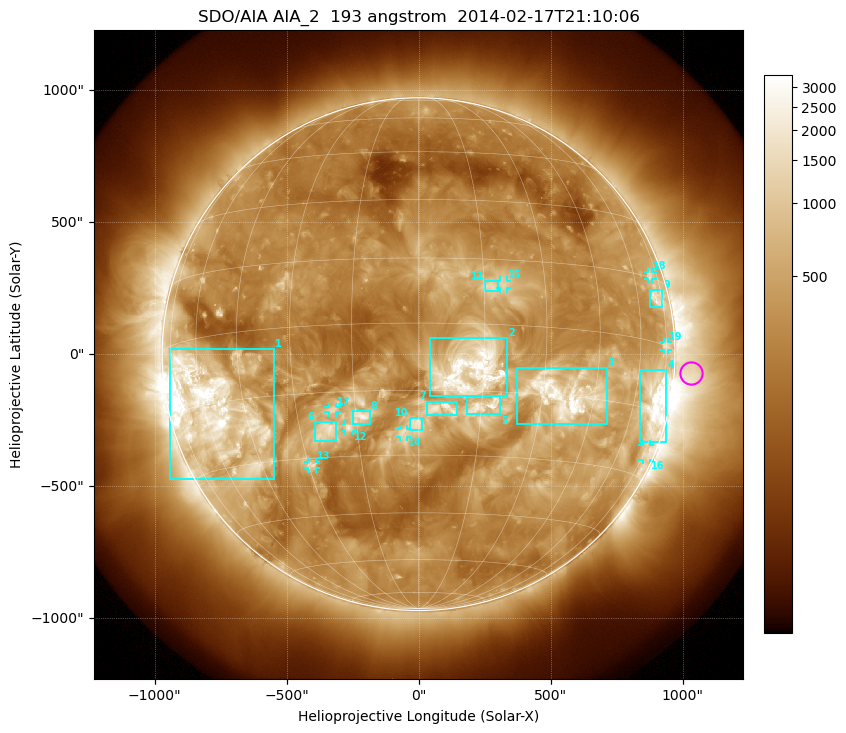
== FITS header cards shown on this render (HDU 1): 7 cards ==
TELESCOP= 'SDO/AIA'
INSTRUME= 'AIA_2'
WAVELNTH=                  193
WAVEUNIT= 'angstrom'
DATE-OBS= '2014-02-17T21:10:06.84'
CTYPE1  = 'HPLN-TAN'
CTYPE2  = 'HPLT-TAN'

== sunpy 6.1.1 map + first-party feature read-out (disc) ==
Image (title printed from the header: SDO/AIA AIA_2  193 angstrom  2014-02-17T21:10:06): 1024 x 1024 px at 2.4 arcsec/px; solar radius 971 arcsec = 405 px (full disc in frame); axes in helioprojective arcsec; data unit not stated in the header (colour bar unlabelled)
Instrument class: DISC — disc imager (sunpy class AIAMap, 193 A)
Bright regions (active regions / flare kernels): reference = the median radial profile (limb darkening/brightening removed); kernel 9 px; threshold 5 sigma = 752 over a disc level ~285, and >= 1.15x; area >= 12 px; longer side >= 10 px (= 24 arcsec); searched inside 0.97 R_sun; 19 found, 19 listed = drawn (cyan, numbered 1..; 8 of them under ~33 arcsec drawn as corner ticks so the feature stays visible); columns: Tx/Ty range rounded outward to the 5 arcsec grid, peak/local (2 s.f.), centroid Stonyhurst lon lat
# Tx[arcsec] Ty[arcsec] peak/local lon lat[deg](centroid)
1 -945..-550 -475..20 15 -57 -16
2 40..335 -160..60 8.7 +12 -11
3 375..715 -265..-50 15 +37 -15
4 835..940 -335..-60 16 +70 -13
5 180..310 -230..-155 5.1 +16 -18
6 -390..-310 -330..-255 5.7 -23 -24
7 30..145 -230..-180 5 +5 -19
8 -250..-185 -265..-215 4.6 -14 -21
9 875..925 175..245 5.5 +71 +10
10 -35..15 -290..-240 3.8 -1 -23
11 250..300 240..275 3.6 +17 +9
12 -280..-250 -290..-265 4.5 -17 -23
13 -420..-385 -435..-405 5.2 -29 -32
14 -70..-40 -315..-280 3 -4 -25
15 310..335 250..280 3.5 +20 +9
16 850..875 -400..-340 4.1 +76 -24
17 -340..-310 -220..-200 3.5 -21 -19
18 865..885 285..315 3.9 +70 +16
19 925..945 15..45 3.8 +74 +0
Off-limb structures (1.02-1.3 R_sun): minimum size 162 px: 2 found; the strongest spans PA ~225..300 deg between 1.02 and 1.3 R_sun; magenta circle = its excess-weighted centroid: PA ~265 deg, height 1.06 R_sun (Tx ~1030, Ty ~-75 arcsec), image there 4.3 x the reference